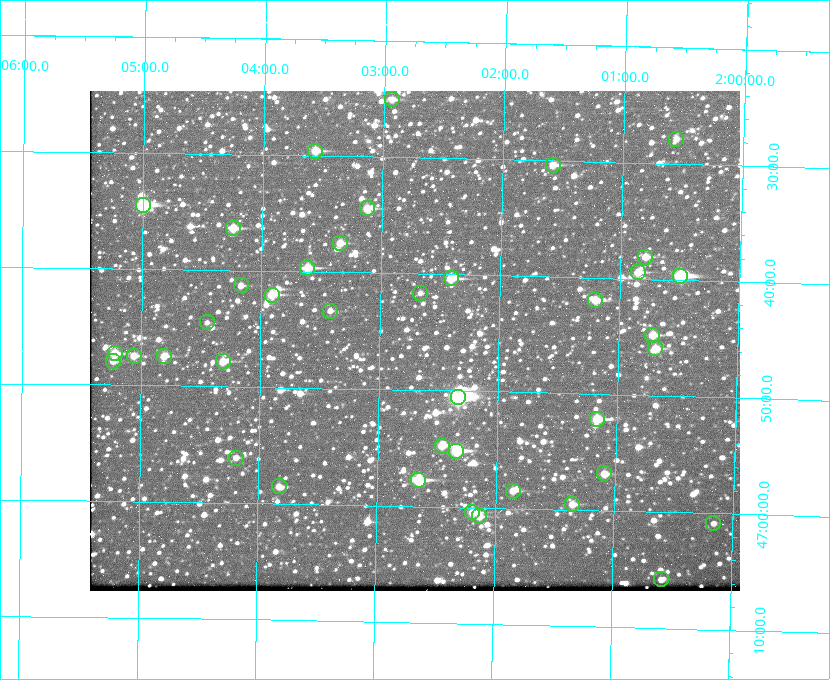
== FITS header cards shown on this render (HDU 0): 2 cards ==
NAXIS1  =                  650 / Width of table row in bytes
NAXIS2  =                  500 / Number of rows in table

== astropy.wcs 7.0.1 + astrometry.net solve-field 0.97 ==
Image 650 x 500 px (HDU 0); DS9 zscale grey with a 90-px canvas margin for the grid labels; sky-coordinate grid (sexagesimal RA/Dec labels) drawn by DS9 from the SOLVED WCS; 40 Tycho-2 reference stars matched to detected sources circled (green)
Header WCS: none
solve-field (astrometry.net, Tycho-2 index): SOLVED blind (the file carries no WCS)
Solved WCS: RA---TAN-SIP/DEC--TAN-SIP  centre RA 02:02:42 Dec +46:46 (30.68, +46.76 deg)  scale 5.17 arcsec/px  FOV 56.0' x 43.0'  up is +179 deg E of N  parity flipped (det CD > 0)
(file carries no celestial WCS; the grid is the blind solution)
Tycho-2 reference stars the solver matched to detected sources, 40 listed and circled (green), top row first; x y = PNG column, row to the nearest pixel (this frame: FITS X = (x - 90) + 1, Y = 500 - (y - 91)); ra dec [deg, ICRS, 3 dp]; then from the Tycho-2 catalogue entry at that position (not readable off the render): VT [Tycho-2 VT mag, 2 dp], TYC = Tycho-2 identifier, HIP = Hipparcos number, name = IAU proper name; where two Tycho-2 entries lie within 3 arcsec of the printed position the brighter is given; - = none
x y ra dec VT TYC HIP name
392 99 30.734 +46.417 11.15 3280-662-1 - -
676 139 30.141 +46.464 11.42 3280-1042-1 - -
315 151 30.892 +46.493 10.70 3280-490-1 - -
553 165 30.396 +46.506 10.80 3280-764-1 - -
143 205 31.250 +46.575 8.43 3281-919-1 - -
367 208 30.782 +46.574 10.16 3280-645-1 - -
233 228 31.061 +46.606 9.99 3281-582-1 - -
340 243 30.837 +46.625 10.69 3280-1254-1 - -
645 257 30.198 +46.635 10.92 3280-527-1 - -
307 268 30.904 +46.661 9.60 3280-781-1 - -
638 272 30.213 +46.657 10.42 3280-803-1 - -
680 276 30.124 +46.661 9.43 3280-672-1 - -
451 278 30.604 +46.672 9.47 3280-908-1 - -
241 285 31.043 +46.688 11.48 3281-800-1 - -
420 293 30.667 +46.694 12.45 3280-751-1 - -
272 295 30.978 +46.700 9.85 3281-909-1 - -
595 300 30.300 +46.699 10.25 3280-1695-1 - -
330 311 30.855 +46.722 11.70 3280-1423-1 - -
207 322 31.112 +46.742 12.56 3281-721-1 - -
652 335 30.179 +46.746 10.21 3280-486-1 - -
655 348 30.172 +46.766 10.54 3280-993-1 - -
115 353 31.305 +46.788 10.64 3281-663-1 - -
134 356 31.264 +46.791 10.76 3281-86-1 - -
164 356 31.202 +46.791 10.77 3281-309-1 - -
113 361 31.307 +46.799 11.30 3281-221-1 - -
223 361 31.078 +46.798 10.61 3281-114-1 - -
458 397 30.583 +46.843 7.07 3280-746-1 9508 -
597 419 30.291 +46.869 9.33 3280-1647-1 - -
442 446 30.615 +46.912 10.08 3284-203-1 - -
456 451 30.584 +46.919 9.47 3284-629-1 - -
236 458 31.047 +46.935 11.37 3285-65-1 - -
604 473 30.273 +46.947 10.92 3284-1033-1 - -
418 480 30.663 +46.962 9.31 3284-347-1 - -
279 486 30.956 +46.975 11.27 3285-185-1 - -
513 491 30.464 +46.975 10.61 3284-511-1 - -
572 504 30.338 +46.992 10.95 3284-1079-1 - -
472 512 30.548 +47.007 10.42 3284-727-1 - -
479 516 30.532 +47.013 10.85 3284-391-1 - -
713 523 30.040 +47.014 11.91 3284-899-1 - -
661 579 30.147 +47.097 11.56 3284-835-1 - -